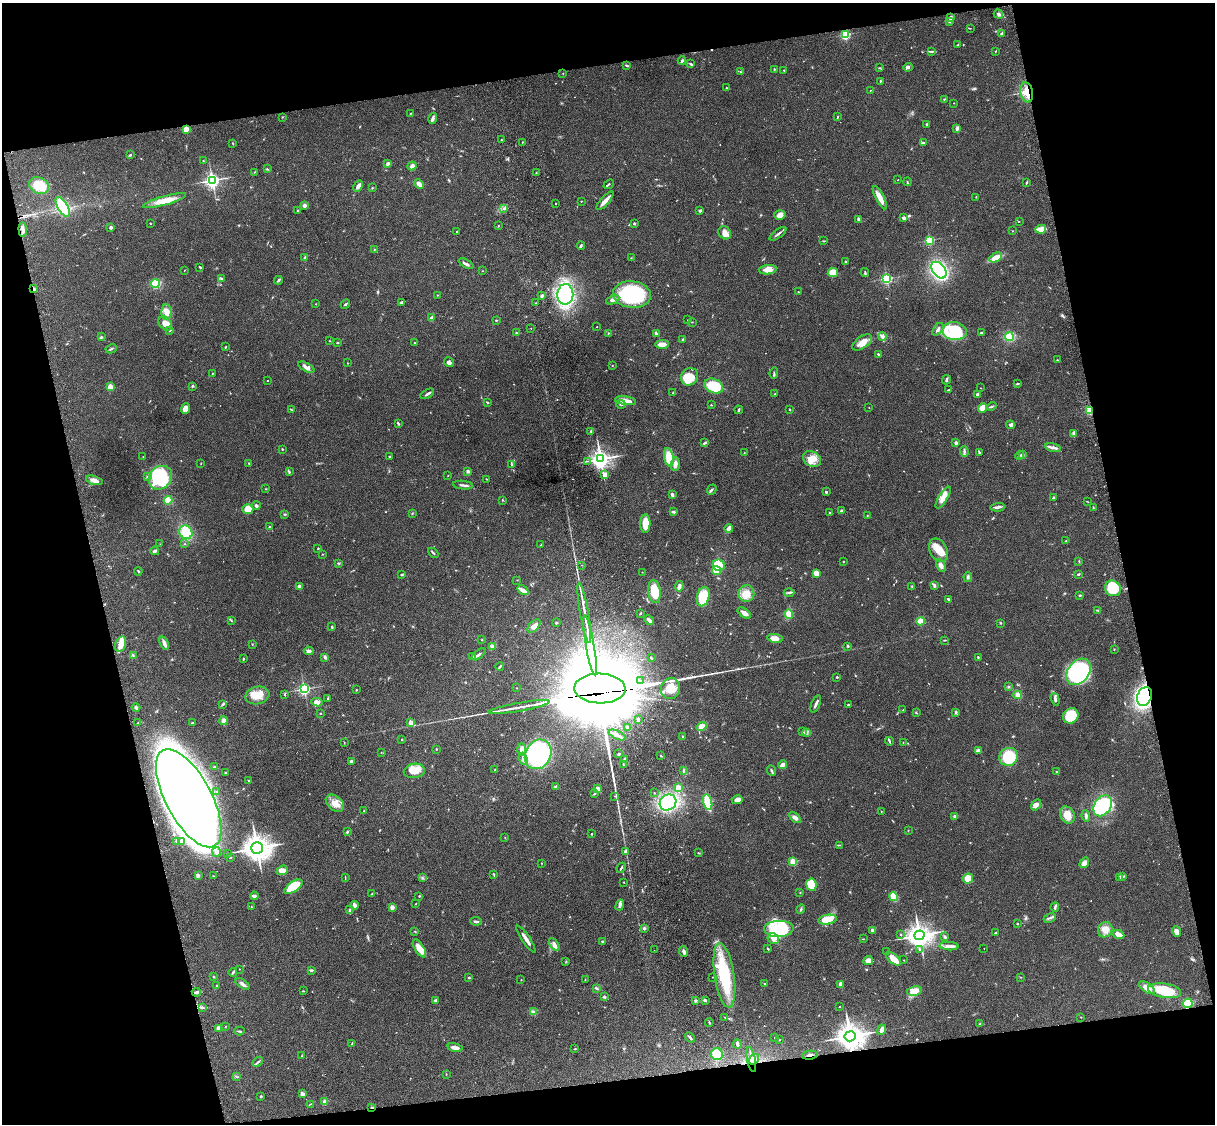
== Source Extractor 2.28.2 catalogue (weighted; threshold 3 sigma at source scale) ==
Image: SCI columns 121-4969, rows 278-4763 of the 5088 x 4927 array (HDU 1 of 3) = the unmasked area's bounding box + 8 px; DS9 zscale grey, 4 x 4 block average (1 PNG px = mean of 4 x 4 image px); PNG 1217 x 1126 px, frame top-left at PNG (2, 3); each listed source drawn as its Kron ellipse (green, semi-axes under 4 px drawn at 4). Shown black and unused: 25% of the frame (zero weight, under 3 of 4 exposures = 6% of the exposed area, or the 3 px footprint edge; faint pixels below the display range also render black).
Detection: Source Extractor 2.28.2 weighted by HDU 2 'WHT'. Background 0.0889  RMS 0.0061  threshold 0.0275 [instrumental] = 3 sigma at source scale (4.5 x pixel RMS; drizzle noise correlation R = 1.50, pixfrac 1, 0.05/0.05 arcsec/px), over >= 5 px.
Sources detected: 679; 4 too faint to see at this stretch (4 x 4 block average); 5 inside a brighter object's white glare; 1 cosmic-ray / hot-pixel residue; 2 long thin detections or spike segments (spike, bleed or trail) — neither listed nor drawn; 11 coinciding with a brighter row at this scale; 33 inside a brighter listed object's ellipse — not listed separately; of the other 623, all 500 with FLUX_AUTO >= 1.24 (the completeness limit of this list) listed and drawn (123 fainter detections not listed), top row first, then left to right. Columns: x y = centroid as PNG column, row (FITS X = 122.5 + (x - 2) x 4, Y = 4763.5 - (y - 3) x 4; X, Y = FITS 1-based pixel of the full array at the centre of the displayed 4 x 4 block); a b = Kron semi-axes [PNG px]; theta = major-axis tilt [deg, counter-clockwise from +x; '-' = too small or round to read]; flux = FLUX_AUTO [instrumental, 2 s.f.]
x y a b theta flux
998 14 5 2 - 6
951 18 2 2 - 3.1
950 21 3 2 - 2.4
970 28 3 2 - 1.4
1001 33 3 2 - 4
845 34 2 2 - 430
958 44 4 2 - 3.1
931 51 4 2 - 3.8
995 52 2 2 - 1.6
682 61 4 2 - 5.7
691 64 3 2 - 4.4
627 65 3 2 - 5.2
908 67 5 3 - 7.8
880 68 3 2 - 2.6
774 69 2 2 - 3.2
784 70 3 2 - 2
741 72 3 2 - 2.3
563 73 2 2 - 1.6
880 81 2 2 - 2.2
726 88 2 2 - 4.4
870 90 2 2 - 1.6
1027 92 10 6 -79 57
944 99 3 2 - 2.5
954 103 2 2 - 2.5
410 113 2 2 - 2.2
282 117 2 2 - 1.4
837 117 3 2 - 2.7
433 118 6 3 72 9.4
927 124 2 2 - 3.4
957 128 4 3 - 9.5
186 129 2 2 - 150
501 140 2 2 - 1.7
522 142 2 2 - 1.3
233 143 3 2 - 2.2
924 143 2 2 - 6.1
130 155 3 2 - 4.1
203 161 2 2 - 2.3
388 163 3 2 - 8.3
412 166 4 3 - 15
267 169 3 2 - 3.3
254 172 2 2 - 1.9
536 173 2 2 - 2.3
212 180 3 3 - 1000
898 180 2 2 - 2.4
907 182 4 2 - 2.6
1026 183 3 2 - 2.8
419 184 5 3 - 24
609 184 6 2 40 4.4
39 186 10 8 -25 77
358 186 6 3 61 17
372 188 2 2 - 2.1
976 197 2 2 - 1.7
880 198 13 4 -63 32
164 201 22 4 15 53
581 201 2 2 - 3.4
605 201 12 2 48 33
556 204 2 2 - 3
304 206 3 3 - 9.2
63 207 11 5 -59 190
504 209 3 2 - 5.3
297 210 2 2 - 1.8
700 211 4 3 - 4.8
780 215 6 5 - 21
904 218 3 2 - 8.6
859 219 3 3 - 13
1019 221 2 2 - 1.3
634 223 2 2 - 14
150 224 2 2 - 1.6
498 226 2 2 - 1.6
111 227 2 2 - 32
1041 229 5 3 - 28
23 230 7 3 -88 12
457 231 2 2 - 3.3
1012 231 2 2 - 1.4
725 233 7 5 -49 21
778 234 10 2 35 9.6
930 240 2 2 - 360
824 241 4 2 - 2.6
581 246 4 2 - 6.3
374 250 2 2 - 2.2
996 257 7 3 28 46
305 258 3 2 - 9.9
631 258 2 2 - 1.7
845 261 2 2 - 6.2
466 264 8 2 -27 10
200 267 3 2 - 4.3
184 270 2 2 - 1.6
768 270 9 4 7 28
939 270 9 6 -51 540
483 271 2 2 - 1.6
865 272 4 2 - 3.5
833 273 5 4 - 53
887 278 2 2 - 580
221 279 2 2 - 2.5
278 280 4 2 - 6.4
155 284 4 4 - 130
34 289 4 2 - 4.2
798 292 3 2 - 2.6
565 294 10 8 88 430
437 295 2 2 - 1.3
632 295 19 13 -6 410
542 296 3 2 - 6.5
613 300 7 3 26 15
402 302 4 3 - 4.9
535 303 2 2 - 1.6
316 304 2 2 - 1.5
345 304 5 2 - 4.6
166 312 8 5 90 26
431 318 3 2 - 15
496 320 2 2 - 2.8
688 320 3 2 - 2.6
692 322 2 2 - 1.8
165 323 8 5 -47 31
597 327 2 2 - 1.7
531 328 2 2 - 1.6
938 329 7 3 54 9.9
170 330 3 2 - 2.5
954 331 12 9 -7 230
516 333 2 2 - 1.6
608 333 2 2 - 1.6
656 333 4 2 - 8.2
981 333 3 2 - 5.2
882 336 4 2 - 4.5
101 337 3 2 - 4
1009 337 4 4 - 61
683 339 2 2 - 2.1
329 341 2 2 - 1.4
337 342 3 2 - 2.8
415 342 2 2 - 2.6
862 342 11 6 34 42
662 344 7 3 3 41
225 347 2 2 - 3.3
111 349 6 2 27 4.5
878 354 3 2 - 4.4
1057 360 3 2 - 1.5
449 362 5 4 - 10
347 363 2 2 - 1.6
612 366 2 2 - 1.3
306 367 9 3 -28 16
212 373 2 2 - 1.9
774 373 6 2 84 3.6
689 377 9 8 - 85
268 380 2 2 - 1.5
946 380 5 2 - 5.4
1017 384 3 2 - 3.5
192 386 4 2 - 3.4
714 386 9 7 -27 130
110 387 3 3 - 24
980 388 2 2 - 2.4
948 390 3 2 - 3.1
673 392 3 2 - 3.2
427 394 7 2 31 7.9
775 394 2 2 - 2.4
978 394 2 2 - 27
625 401 11 3 -8 34
487 402 3 2 - 3.4
621 404 5 2 - 3.1
711 405 2 2 - 1.8
992 406 5 2 - 4
869 408 2 2 - 1.2
983 408 5 4 - 33
186 409 5 4 - 42
291 409 2 2 - 1.9
789 409 2 2 - 2.4
739 410 4 2 - 4.6
1090 410 2 2 - 250
398 423 4 2 - 4.3
1010 425 4 2 - 6.5
591 431 2 2 - 3.1
1074 433 4 3 - 6.1
705 443 3 2 - 4.4
956 443 2 2 - 35
1053 448 8 3 -11 14
282 449 3 2 - 2.2
964 451 5 2 - 6.8
744 453 2 2 - 1.5
979 453 3 2 - 4.2
1019 455 5 2 - 4.9
1023 455 3 2 - 3.1
143 457 2 2 - 1.4
390 457 3 2 - 3
669 457 9 4 -79 69
601 459 4 3 - 1900
812 459 9 7 -31 46
588 461 2 2 - 2.1
201 464 2 2 - 1.3
249 464 2 2 - 2.2
675 464 7 4 88 18
512 465 3 2 - 2.5
468 471 2 2 - 21
289 472 4 2 - 3.9
448 475 2 2 - 1.3
605 475 2 2 - 46
147 477 3 2 - 4.3
160 478 13 11 46 230
486 479 2 2 - 1.5
94 480 8 3 -17 25
463 485 10 2 -6 9.4
266 489 3 2 - 2.2
712 490 5 2 - 6.4
826 492 2 2 - 6
672 494 4 2 - 11
943 498 12 3 58 33
1053 498 3 2 - 5.4
168 500 4 4 - 34
502 500 3 2 - 1.7
1088 502 2 2 - 1.2
256 506 4 3 - 7.1
998 507 7 2 6 12
1093 507 3 2 - 2
248 509 5 4 - 50
841 511 2 2 - 18
673 512 3 2 - 7.8
412 513 2 2 - 3.1
830 513 2 2 - 11
285 514 2 2 - 2.8
867 516 2 2 - 1.5
645 524 9 5 87 45
270 527 2 2 - 3.2
729 529 4 2 - 34
186 532 7 6 - 78
1066 541 2 2 - 1.8
160 544 2 2 - 1.5
185 544 2 2 - 1.7
541 545 2 2 - 2.5
318 548 2 2 - 2.7
938 550 12 8 -64 52
155 551 4 3 - 8.4
433 553 6 2 -43 4.7
322 554 2 2 - 2.7
843 561 2 2 - 4
1079 561 2 2 - 2.3
338 563 3 2 - 3.7
582 565 2 2 - 1.3
719 565 6 5 - 72
941 565 7 3 -61 21
138 571 4 2 - 3.2
716 571 4 3 - 30
642 572 2 2 - 1.5
816 573 3 3 - 49
1078 574 3 2 - 4.9
402 575 3 2 - 4.1
968 577 5 2 - 6.6
517 580 2 2 - 1.4
934 585 4 3 - 5
679 586 5 2 - 13
299 587 2 2 - 56
912 587 2 2 - 1.6
1113 588 8 7 - 110
523 590 6 2 -32 25
654 592 11 6 -83 76
789 592 5 2 - 6
746 593 8 8 - 49
1080 595 3 2 - 3
703 597 10 6 76 130
948 599 3 2 - 3.4
1098 610 3 2 - 2.8
584 613 30 2 -80 38
640 613 2 2 - 3.7
744 613 7 3 -36 19
789 614 5 4 - 37
649 620 5 2 - 15
232 621 3 2 - 2.3
920 621 4 3 - 33
556 623 2 2 - 4.5
1000 623 2 2 - 1.8
534 626 8 4 48 18
332 627 3 2 - 3.4
775 638 7 4 -10 23
482 640 2 2 - 5.2
945 640 2 2 - 1.9
164 643 7 3 -68 15
121 644 8 5 74 35
252 644 2 2 - 2
590 645 30 2 -80 85
492 646 4 3 - 6.7
847 646 3 3 - 3.3
1114 649 2 2 - 2.7
309 651 5 3 - 9.6
479 654 8 2 37 8.5
133 655 2 2 - 1.4
325 657 3 2 - 9.8
473 657 3 2 - 2.9
978 657 2 2 - 3.1
651 658 4 2 - 2.7
243 659 3 2 - 3
500 666 4 2 - 4
1078 672 14 10 51 370
837 677 2 2 - 9.4
641 681 2 2 - 2.1
1008 687 3 2 - 3.5
516 688 2 2 - 1.5
304 689 2 2 - 760
600 689 26 15 -2 27000
671 689 11 9 70 45
356 690 2 2 - 3.3
284 694 2 2 - 2.6
257 695 12 8 13 53
1018 695 4 4 - 18
1145 696 10 7 65 430
328 698 2 2 - 2.5
1055 699 6 2 -74 8.6
317 702 5 4 - 13
223 704 2 2 - 2.7
816 704 9 2 67 9.3
848 705 3 2 - 2.7
136 707 4 3 - 5.6
519 707 31 2 10 36
903 710 2 2 - 2.2
956 712 4 2 - 4.4
320 713 2 2 - 4.4
916 713 3 2 - 2.4
1071 716 8 7 - 100
638 719 4 2 - 7.8
223 721 4 3 - 15
411 722 2 2 - 55
138 723 2 2 - 1.4
192 723 3 2 - 6.5
628 727 3 2 - 4.5
702 727 5 4 - 27
803 732 3 3 - 5
807 732 4 3 - 5.8
617 735 9 3 -25 13
683 736 3 2 - 3.5
402 739 2 2 - 4.1
889 741 4 2 - 4
903 742 2 2 - 1.4
344 743 3 2 - 2.1
436 749 2 2 - 6.1
522 750 6 4 -88 22
978 750 4 2 - 17
381 752 2 2 - 1.3
619 753 3 2 - 3.3
538 754 15 12 60 450
661 756 3 2 - 2.8
1009 757 9 9 - 150
523 759 6 3 -69 9.3
625 759 4 2 - 10
352 761 3 2 - 6.3
624 765 2 2 - 1.9
783 765 4 3 - 18
214 767 3 2 - 3.5
494 770 2 2 - 1.6
683 770 3 2 - 2.6
414 771 10 7 9 50
771 771 6 2 -67 5.5
1057 772 2 2 - 10
225 773 2 2 - 2.3
249 781 3 2 - 3.1
556 787 2 2 - 14
678 788 2 2 - 160
598 789 4 2 - 17
217 792 2 2 - 1.6
654 793 2 2 - 1.8
594 794 4 2 - 3.8
614 796 2 2 - 1.7
189 798 54 23 -62 5300
737 800 5 4 - 20
668 802 9 7 38 290
708 802 8 3 -76 150
335 803 10 7 -42 32
1036 805 6 4 55 18
1103 806 11 8 56 220
364 811 2 2 - 4
881 811 2 2 - 1.7
1067 815 9 7 -56 47
955 816 3 3 - 6.4
1086 816 5 2 - 8.6
795 817 6 3 -46 14
908 830 2 2 - 1.6
347 832 2 2 - 5.8
592 834 2 2 - 3.2
505 838 2 2 - 1.6
177 841 2 2 - 6.7
181 841 3 3 - 11
840 845 3 2 - 1.5
257 848 6 5 - 3500
626 851 3 3 - 8.9
216 852 5 3 - 18
698 853 2 2 - 2.1
227 854 2 2 - 2.2
230 857 3 2 - 1.8
793 862 2 2 - 210
542 863 3 2 - 1.3
1084 863 6 4 55 19
621 868 5 2 - 4.4
282 870 6 4 21 33
494 875 3 2 - 2.6
198 876 4 2 - 4.8
214 876 2 2 - 2.4
1123 876 3 2 - 3.2
1120 877 3 2 - 2.7
345 878 2 2 - 1.5
422 878 2 2 - 2.7
968 878 5 5 - 47
623 882 2 2 - 1.4
811 885 6 5 - 97
293 887 10 5 35 140
800 892 2 2 - 1.5
372 893 2 2 - 1.6
254 896 4 2 - 12
419 896 2 2 - 2
894 897 5 3 - 71
416 904 2 2 - 1.6
355 905 4 4 - 7.7
620 905 5 3 - 11
251 906 2 2 - 1.4
392 907 3 2 - 17
1055 907 5 2 - 6.3
801 909 5 2 - 3.3
349 910 3 3 - 4.2
1050 918 6 2 25 6.7
827 919 9 4 9 81
476 921 6 2 -7 8
1017 924 2 2 - 2.9
644 928 3 3 - 4.8
779 929 15 8 2 150
873 930 3 2 - 11
1105 930 8 7 - 29
1177 931 6 3 -79 18
415 932 2 2 - 1.5
995 933 2 2 - 6.3
900 934 2 2 - 2
1118 934 6 3 -24 31
919 935 5 4 - 3100
944 936 3 2 - 3.1
526 939 16 2 -56 20
773 939 6 5 - 18
863 939 2 2 - 1.6
602 941 2 2 - 2
554 945 7 4 -55 16
949 946 9 3 -3 17
419 948 10 4 -57 45
984 948 2 2 - 1.3
768 949 3 2 - 2.3
920 949 3 2 - 4.2
654 950 2 2 - 1.3
684 952 5 3 - 9.3
887 952 2 2 - 2.3
894 959 9 5 -37 38
904 960 2 2 - 2
566 961 3 2 - 2.2
868 961 5 3 - 27
239 969 2 2 - 1.4
311 970 3 2 - 6.4
233 972 4 2 - 4.7
724 975 32 10 -81 210
213 977 2 2 - 2.8
469 977 2 2 - 3.8
713 977 2 2 - 1.5
1020 977 2 2 - 1.3
521 980 2 2 - 1.5
585 980 3 2 - 1.5
764 983 2 2 - 2.1
243 984 8 3 -34 10
841 984 4 3 - 11
216 986 3 2 - 3.2
596 988 4 2 - 4.4
1147 988 9 4 -36 27
303 991 3 2 - 2.3
914 991 7 4 12 56
1165 991 16 7 -9 150
196 992 4 2 - 11
604 997 3 2 - 3.5
436 1000 2 2 - 14
695 1000 3 3 - 4.5
705 1000 4 2 - 5.9
1188 1003 5 4 - 110
203 1007 3 2 - 4.2
839 1007 2 2 - 1.5
533 1012 3 2 - 3.3
1081 1017 2 2 - 1.8
725 1018 3 2 - 2.4
709 1022 4 2 - 2.8
980 1024 2 2 - 2.4
225 1026 2 2 - 1.5
219 1028 4 3 - 18
882 1030 5 3 - 18
239 1031 5 2 - 4.1
850 1036 5 5 - 3700
690 1037 5 2 - 6.2
774 1037 2 2 - 1.7
779 1039 2 2 - 2.2
352 1044 3 2 - 3.4
737 1044 4 2 - 16
455 1047 7 3 -14 20
575 1049 2 2 - 3.8
717 1054 6 6 - 76
810 1055 8 2 7 8.5
302 1056 2 2 - 1.4
751 1059 13 2 -80 24
754 1059 5 4 - 16
258 1062 6 2 41 5.5
446 1074 2 2 - 1.5
236 1077 2 2 - 1.6
302 1094 4 3 - 7.2
261 1096 2 2 - 4.3
325 1102 2 2 - 78
310 1104 3 2 - 2.2
372 1107 4 2 - 2.3
Overlapping masked pixels (flux is a lower limit): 12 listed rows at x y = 1027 92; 186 129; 34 289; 1090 410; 600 689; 1145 696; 189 798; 196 992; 850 1036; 810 1055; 751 1059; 372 1107
Diffuse or blended objects may show on this block-average render without a row.